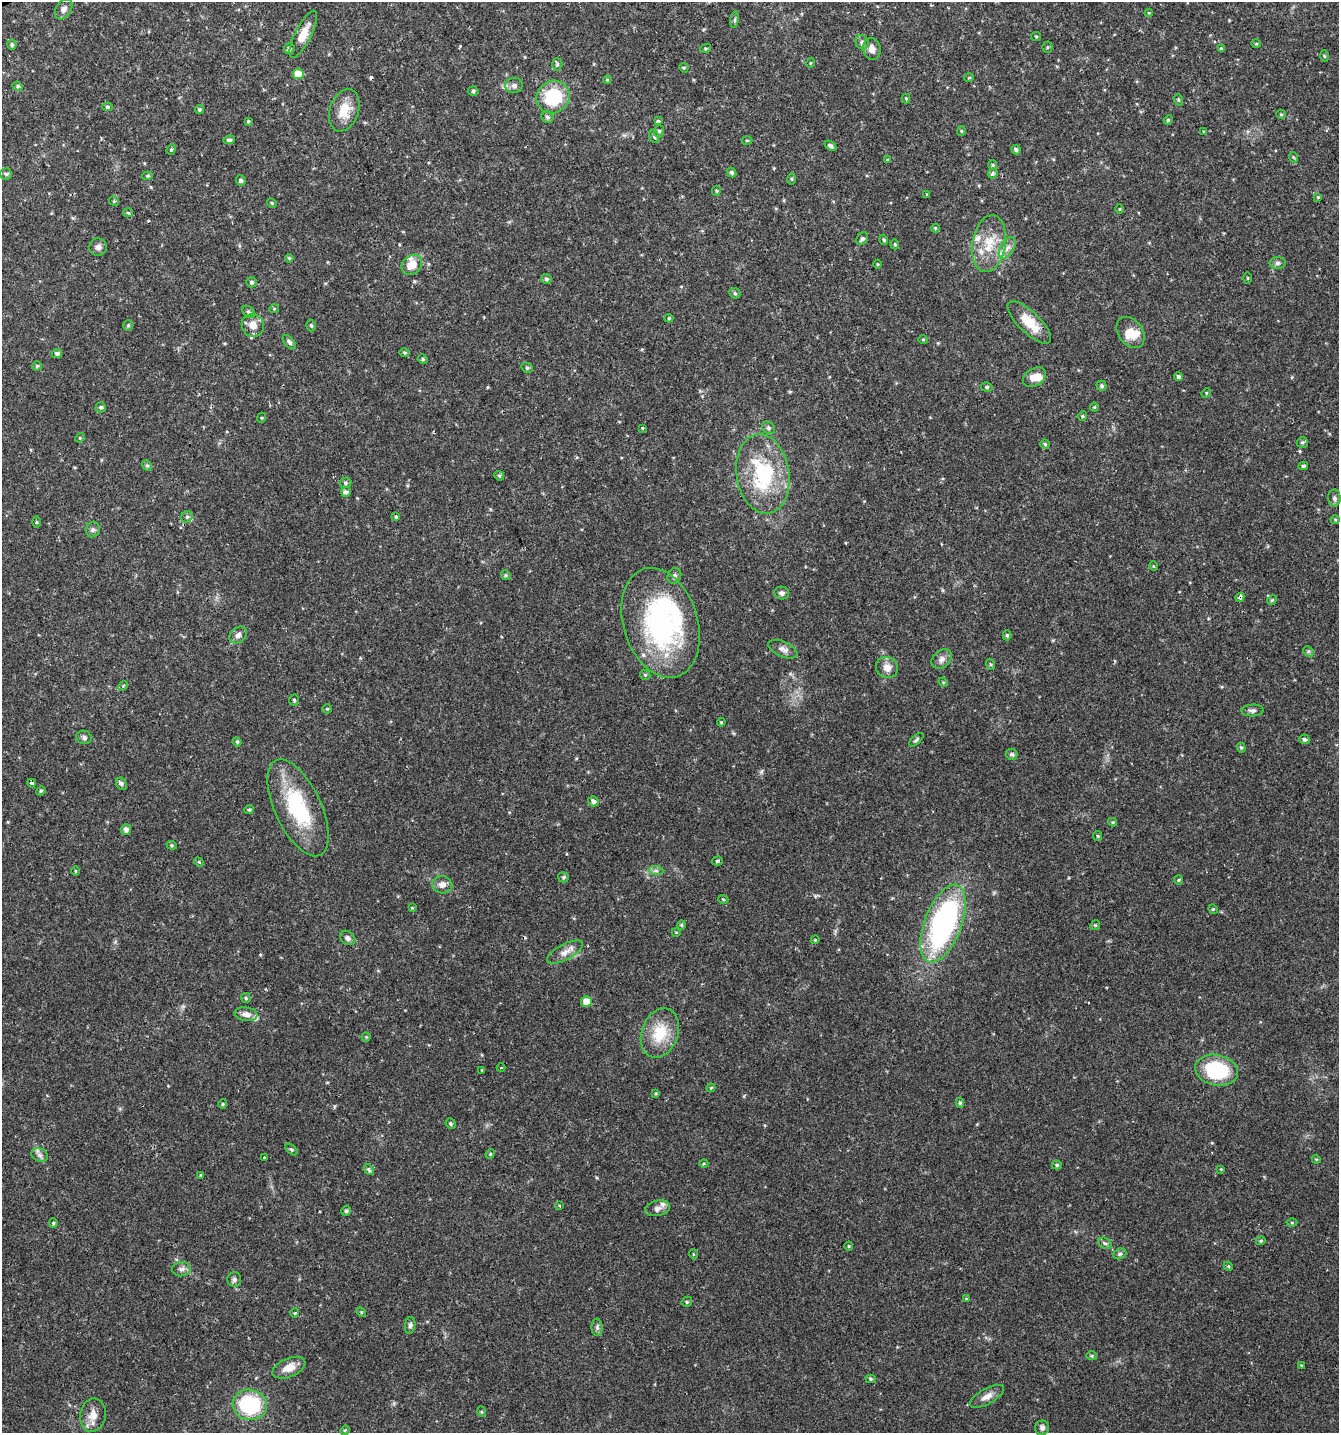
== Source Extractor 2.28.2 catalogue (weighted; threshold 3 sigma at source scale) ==
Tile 11 of 4 x 4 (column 3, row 3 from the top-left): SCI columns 2833-4169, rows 1432-2862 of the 5606 x 5728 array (HDU 1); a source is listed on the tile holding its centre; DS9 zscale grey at full resolution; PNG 1341 x 1435 px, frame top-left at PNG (2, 2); each listed source drawn as its Kron ellipse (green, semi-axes under 4 px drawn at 4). Shown black and unused: <1% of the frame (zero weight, under 2 of 3 exposures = <1% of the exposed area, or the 3 px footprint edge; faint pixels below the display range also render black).
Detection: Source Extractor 2.28.2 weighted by HDU 2 'WHT'; one run over the whole footprint, this tile lists its part. Background 0.0336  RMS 0.0032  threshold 0.0143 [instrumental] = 3 sigma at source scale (4.5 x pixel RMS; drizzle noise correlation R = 1.50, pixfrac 1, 0.0396/0.0396 arcsec/px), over >= 5 px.
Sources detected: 233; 1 inside a brighter object's white glare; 3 cosmic-ray / hot-pixel residue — neither listed nor drawn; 8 inside a brighter listed object's ellipse — not listed separately; the other 221 listed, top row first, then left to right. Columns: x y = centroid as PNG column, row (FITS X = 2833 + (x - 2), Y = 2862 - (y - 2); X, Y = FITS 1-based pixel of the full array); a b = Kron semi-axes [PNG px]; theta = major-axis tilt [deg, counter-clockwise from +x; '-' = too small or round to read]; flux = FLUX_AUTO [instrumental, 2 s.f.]
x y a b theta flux
63 9 11 7 57 1.7
1149 13 4 4 - 0.29
735 20 8 4 81 0.56
303 34 26 8 64 4.9
1036 36 5 4 - 0.39
862 42 7 6 - 1.1
1256 44 5 3 - 0.31
12 45 5 4 - 0.54
1047 47 5 5 - 0.44
289 48 5 5 - 0.68
706 48 5 3 - 0.36
872 49 11 8 -78 2.1
1221 49 4 3 - 0.38
1324 56 6 4 -87 0.4
810 63 5 3 - 0.24
557 64 6 5 - 0.58
684 68 5 4 - 0.37
298 74 5 5 - 6.7
969 78 5 3 - 0.25
607 80 4 3 - 0.31
514 85 9 7 0 1.2
18 86 5 4 - 0.47
473 91 5 4 - 0.57
553 97 17 16 - 17
906 98 5 4 - 0.35
1179 100 6 4 -71 0.4
107 107 5 4 - 0.54
199 109 4 4 - 0.5
344 110 22 14 70 6.2
1281 114 5 4 - 0.37
547 117 6 5 - 0.77
1168 120 5 4 - 0.35
248 121 4 4 - 0.38
658 121 3 3 - 0.65
659 131 6 5 - 0.53
961 131 5 4 - 0.37
1204 132 4 3 - 0.31
654 137 6 5 - 0.53
229 140 6 4 7 0.68
747 140 5 3 - 0.28
830 146 6 4 -33 0.82
171 149 5 4 - 0.44
1016 150 5 4 - 0.64
1293 157 5 3 - 0.3
887 160 4 3 - 0.28
993 165 5 4 - 0.39
732 173 5 4 - 0.66
993 173 5 4 - 0.65
6 174 6 5 - 0.56
148 176 5 4 - 0.42
792 179 6 4 -89 0.51
241 180 5 5 - 0.65
716 191 5 4 - 0.4
927 194 3 2 - 0.35
1318 197 4 4 - 0.28
114 201 5 4 - 0.42
272 203 5 4 - 0.35
1120 209 5 3 - 0.3
128 213 5 4 - 0.41
935 228 4 4 - 0.31
862 239 7 5 54 0.77
884 240 5 3 - 0.35
895 244 5 4 - 0.41
989 244 29 16 81 9.5
98 247 9 8 - 1.3
1007 248 12 6 58 1.9
289 258 4 4 - 0.39
1278 263 8 6 2 0.87
877 264 4 3 - 0.26
412 265 11 9 41 4.2
1248 278 5 3 - 0.3
546 279 5 5 - 0.72
251 282 5 5 - 0.52
735 293 6 5 - 0.49
274 309 5 4 - 0.35
248 312 7 5 -42 0.62
669 318 4 4 - 0.35
1029 322 28 10 -44 7.4
253 325 11 11 - 3.1
311 325 6 4 -74 0.54
128 326 5 4 - 0.49
1131 332 17 12 -54 3.6
923 340 4 3 - 0.3
289 342 8 4 -50 0.83
405 353 5 4 - 0.39
57 354 5 4 - 0.83
423 359 5 4 - 0.44
37 366 4 4 - 0.5
527 368 6 4 -20 0.46
1034 377 12 8 32 3.3
1178 377 4 4 - 0.62
1102 386 5 5 - 0.7
987 387 6 4 -13 0.52
1206 393 5 4 - 0.35
101 407 5 5 - 0.65
1094 407 4 4 - 0.33
1083 416 5 3 - 0.32
261 418 5 3 - 0.32
643 428 3 3 - 1.6
768 428 7 5 -46 0.7
80 438 5 4 - 0.36
1302 442 6 5 - 0.64
1045 444 5 4 - 0.43
147 465 5 4 - 0.47
1303 466 5 4 - 0.57
763 474 40 26 -81 28
499 476 5 4 - 0.44
346 483 6 5 - 0.58
346 492 5 4 - 0.87
1334 498 8 6 -89 0.88
187 517 6 5 - 0.59
396 517 3 3 - 1.3
1335 520 4 4 - 0.35
36 522 6 4 90 0.35
93 530 8 7 - 0.83
1153 566 5 3 - 0.29
506 575 5 4 - 0.45
674 576 8 6 66 0.85
782 593 7 6 - 0.99
1240 597 4 4 - 1.4
1272 600 5 4 - 0.38
661 623 56 37 -73 57
238 635 9 7 41 1.4
1007 635 5 4 - 0.49
783 649 15 7 -24 1.7
1308 651 6 4 -45 0.49
942 659 11 8 40 1.6
990 664 5 3 - 0.41
887 668 11 10 - 2.6
645 675 5 4 - 0.45
943 682 5 4 - 0.29
123 686 5 4 - 0.38
294 700 5 4 - 0.51
327 709 5 4 - 0.36
1252 711 11 6 2 0.98
721 722 4 4 - 0.38
84 737 8 6 -19 0.9
1305 739 5 4 - 0.78
916 740 9 4 42 0.62
237 742 4 4 - 0.37
1241 748 5 4 - 0.43
1012 754 6 5 - 0.62
32 783 4 3 - 1.5
121 784 6 5 - 0.93
41 791 5 4 - 0.41
593 801 5 5 - 1.1
298 808 52 23 -65 26
249 810 4 4 - 0.36
1113 822 4 4 - 0.34
126 829 5 5 - 1.3
1098 836 5 4 - 0.38
172 845 5 4 - 0.42
717 861 5 4 - 0.51
199 862 5 4 - 0.36
75 871 5 3 - 0.29
656 871 7 4 -1 0.74
563 877 5 5 - 0.57
1178 880 4 4 - 0.33
442 885 10 8 -11 1.7
723 899 5 3 - 0.27
412 908 4 4 - 0.27
1213 909 5 4 - 0.4
943 923 41 18 69 75
681 925 5 4 - 0.4
1095 925 5 4 - 0.42
676 932 4 3 - 0.26
348 938 8 6 -39 0.97
815 940 4 4 - 0.33
565 952 20 8 28 2.6
246 998 5 4 - 0.41
586 1001 5 5 - 3.7
246 1014 11 7 -8 1.8
660 1033 25 18 70 10
366 1037 4 4 - 0.31
501 1068 4 3 - 0.27
482 1070 3 3 - 0.24
1217 1070 21 15 -11 23
711 1088 4 4 - 0.37
656 1093 4 3 - 0.34
960 1103 5 4 - 0.45
223 1104 4 4 - 0.38
451 1124 5 5 - 0.56
292 1150 7 4 -43 0.5
490 1154 5 4 - 0.3
40 1155 8 6 -21 1
265 1158 3 3 - 1.3
1316 1159 4 3 - 0.3
704 1164 4 3 - 0.3
1057 1165 5 4 - 0.52
1221 1169 4 4 - 0.27
369 1170 6 4 -51 0.69
201 1175 4 4 - 0.31
559 1206 3 3 - 0.42
657 1208 13 7 14 1.7
346 1211 5 4 - 0.56
53 1223 4 4 - 0.38
1292 1223 5 3 - 0.28
1261 1241 5 4 - 0.45
1105 1243 7 5 -29 0.67
849 1246 4 4 - 0.37
693 1254 5 3 - 0.26
1120 1254 7 5 21 0.64
1228 1266 5 3 - 0.33
181 1269 9 7 4 1.2
234 1280 7 7 - 0.78
966 1299 4 3 - 0.29
687 1302 5 5 - 0.45
361 1312 5 4 - 0.32
295 1313 4 4 - 0.35
410 1325 8 5 82 0.78
597 1327 8 5 -89 0.82
1091 1356 5 4 - 0.41
1301 1365 4 3 - 0.26
289 1368 17 9 22 3.7
871 1379 5 4 - 0.52
987 1396 19 7 30 2.3
250 1405 17 15 -14 25
482 1412 5 3 - 0.31
93 1415 17 12 80 3.6
1042 1428 7 7 - 0.96
345 1430 5 4 - 0.37
Overlapping masked pixels (flux is a lower limit): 1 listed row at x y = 1240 597